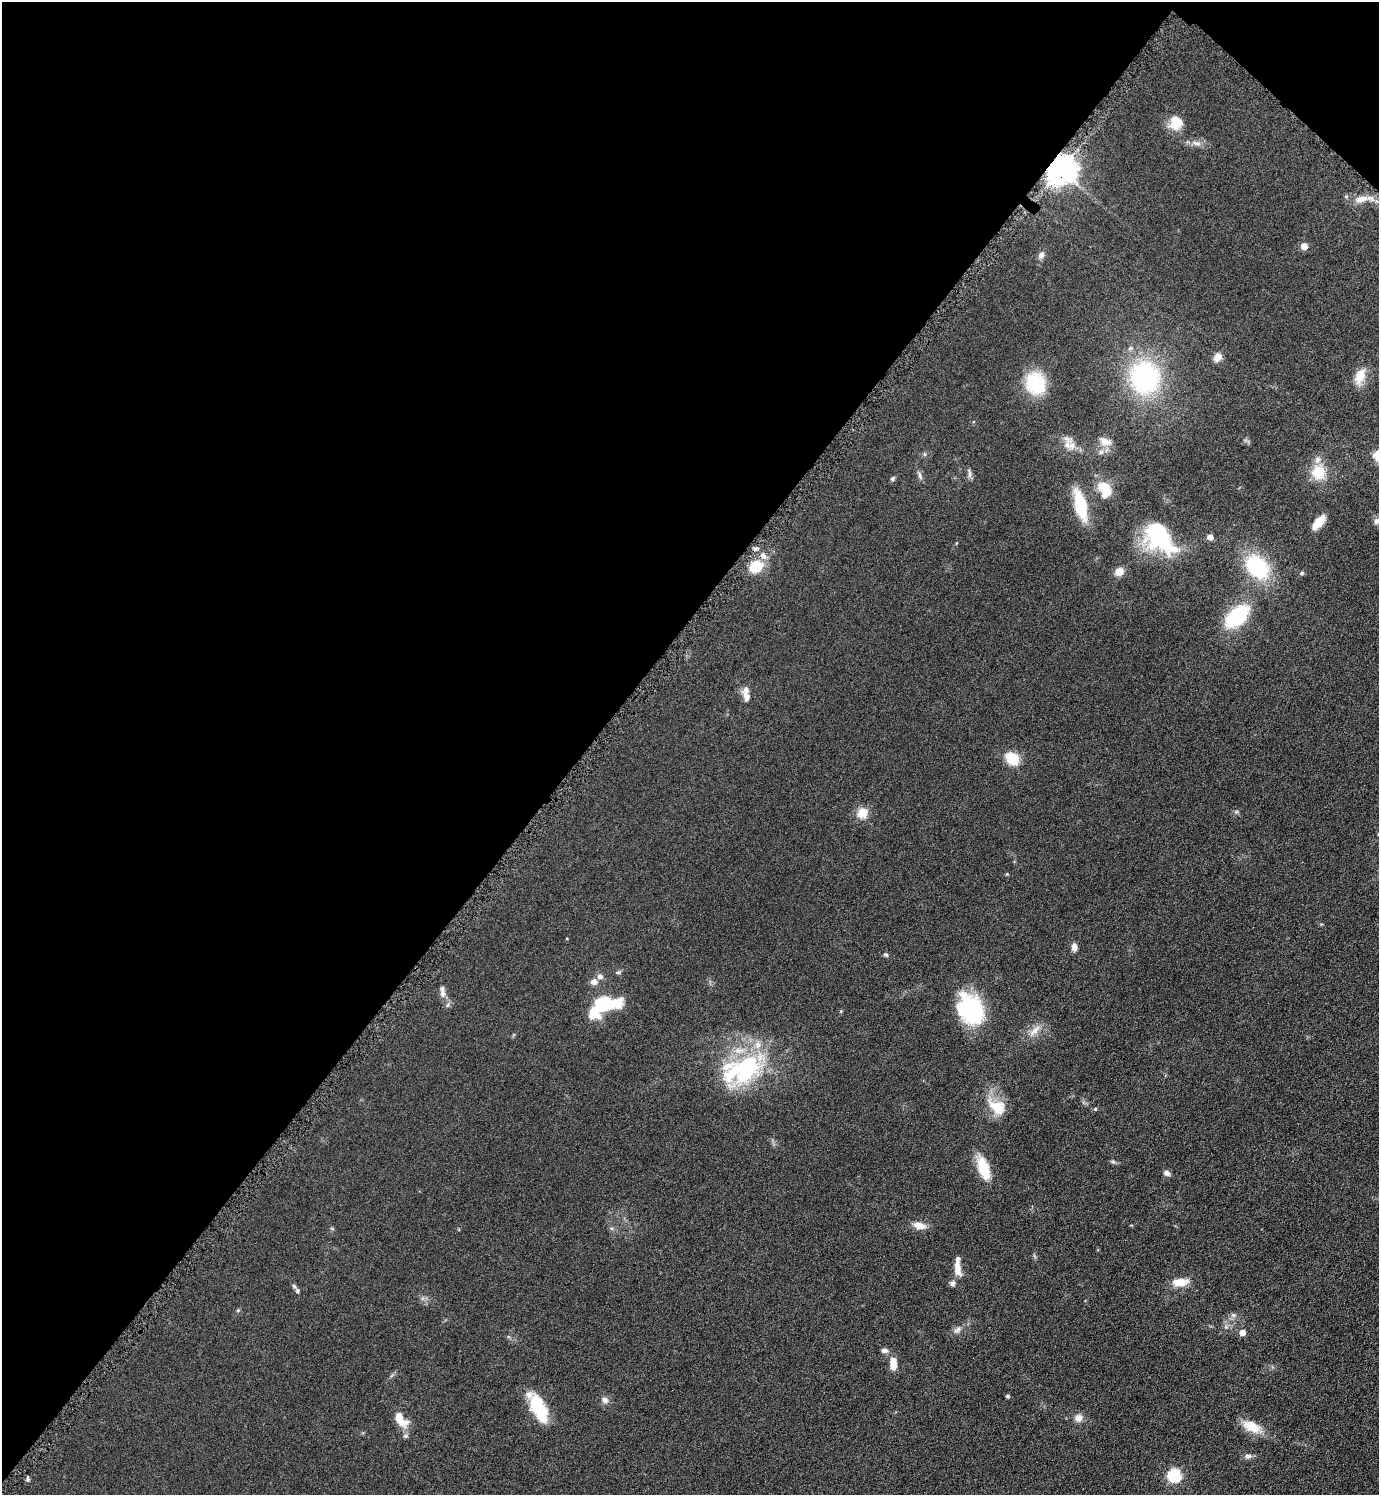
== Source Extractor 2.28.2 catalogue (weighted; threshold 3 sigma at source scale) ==
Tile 2 of 4 x 4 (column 2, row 1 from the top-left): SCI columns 1552-2928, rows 4490-5982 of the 5998 x 5995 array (HDU 1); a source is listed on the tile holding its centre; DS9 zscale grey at full resolution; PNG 1381 x 1497 px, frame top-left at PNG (2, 2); no overlay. Shown black and unused: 43% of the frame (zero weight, under 4 of 8 exposures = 1% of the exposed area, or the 3 px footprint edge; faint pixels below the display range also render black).
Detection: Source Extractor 2.28.2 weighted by HDU 2 'WHT'; one run over the whole footprint, this tile lists its part. Background 0.0953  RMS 0.0062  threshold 0.0252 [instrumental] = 3 sigma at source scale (4.09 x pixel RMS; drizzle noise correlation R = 1.36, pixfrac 0.8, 0.05/0.05 arcsec/px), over >= 5 px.
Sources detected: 78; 2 inside a brighter object's white glare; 1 cosmic-ray / hot-pixel residue — not listed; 9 inside a brighter listed object's ellipse — not listed separately; the other 66 listed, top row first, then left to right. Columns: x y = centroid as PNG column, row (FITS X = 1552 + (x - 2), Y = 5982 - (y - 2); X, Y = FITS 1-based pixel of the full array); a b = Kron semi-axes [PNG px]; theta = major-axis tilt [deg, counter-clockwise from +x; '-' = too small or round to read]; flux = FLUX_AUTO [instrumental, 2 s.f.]
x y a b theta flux
1176 123 17 16 - 9.3
1196 143 13 6 -12 3
1060 169 9 8 - 970
1361 199 19 9 15 6.3
1304 246 5 5 - 8
1041 255 9 8 - 2.1
1218 357 12 9 48 3.9
1360 376 22 12 69 8.4
1145 377 30 27 -85 86
1036 384 20 17 -74 35
1105 442 17 9 -16 5
1072 445 12 11 - 4.9
1101 452 6 6 - 1.6
1377 456 15 10 -69 5.8
1318 472 16 15 - 14
969 473 14 4 -86 1.6
920 476 11 5 -73 1.7
892 479 6 5 - 1.1
1105 488 19 12 -33 10
1080 505 22 9 -76 37
1319 522 17 7 50 8.5
1160 537 34 20 -48 57
1210 537 5 4 - 4.9
756 566 14 11 32 14
1257 567 19 14 -46 55
1119 572 9 7 34 5.9
1302 573 5 4 - 0.78
1237 616 20 11 42 51
746 696 14 8 -66 4
1012 758 18 14 -42 11
1236 812 6 4 1 0.86
862 813 15 13 37 6.9
1074 947 8 6 -87 3.4
886 955 7 5 -29 0.84
618 972 7 5 20 0.97
594 982 9 8 - 2.9
443 994 12 8 85 2.7
603 1004 29 14 7 33
971 1009 29 21 -64 58
1034 1031 22 7 44 5.1
747 1068 49 33 45 61
997 1107 27 17 -35 14
1095 1109 5 4 - 0.67
1113 1162 7 4 -19 0.95
983 1168 26 11 -70 17
1167 1173 7 6 - 2.4
919 1225 15 8 -12 5.5
957 1268 20 8 -82 5.8
1180 1282 20 9 4 7.7
952 1283 7 6 - 1.8
297 1291 7 7 - 1.5
238 1310 5 4 - 0.71
1233 1315 8 6 0 1.7
957 1330 11 7 35 2.4
1242 1332 5 5 - 5.1
885 1350 8 5 -8 2.2
893 1364 17 9 -88 5.6
1007 1396 4 4 - 1
605 1400 9 8 - 2.4
539 1408 33 15 -65 24
1079 1418 11 10 - 3.5
401 1419 22 11 -52 10
1252 1427 23 13 -26 10
1248 1456 9 6 16 1.9
1174 1475 6 6 - 70
28 1479 5 5 - 1
Overlapping masked pixels (flux is a lower limit): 1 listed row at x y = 1060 169
Isophote crosses this tile's border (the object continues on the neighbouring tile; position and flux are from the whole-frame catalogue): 1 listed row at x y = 1377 456